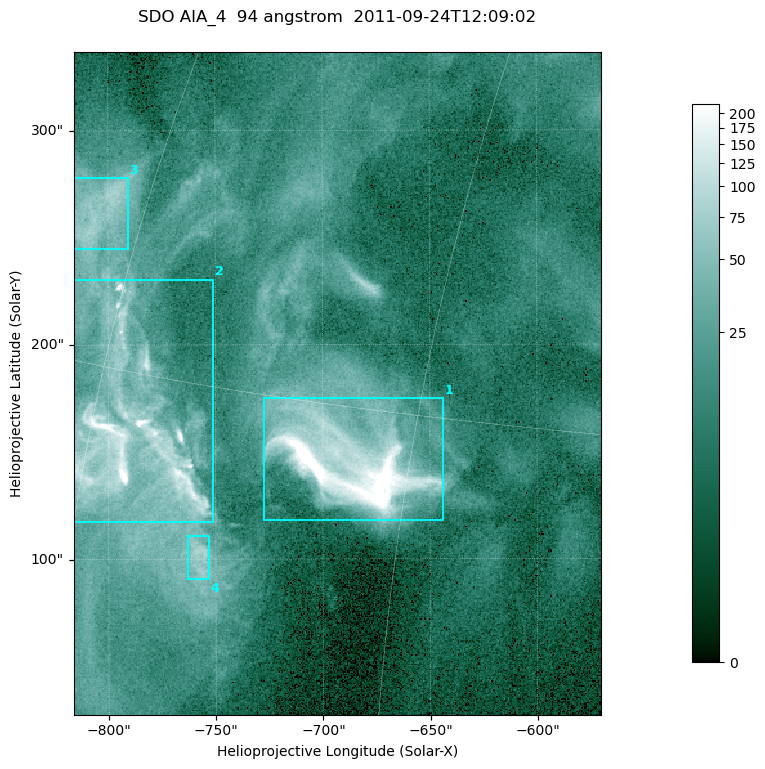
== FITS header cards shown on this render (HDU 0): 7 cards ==
TELESCOP= 'SDO     '           /
INSTRUME= 'AIA_4   '           /
WAVELNTH=                   94 /
WAVEUNIT= 'angstrom'           /
DATE-OBS= '2011-09-24T12:09:02.12' /
CTYPE1  = 'HPLN-TAN'           /
CTYPE2  = 'HPLT-TAN'           /

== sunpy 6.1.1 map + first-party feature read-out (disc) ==
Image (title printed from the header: SDO AIA_4  94 angstrom  2011-09-24T12:09:02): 410 x 515 px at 0.6 arcsec/px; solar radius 956 arcsec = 1594 px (partial field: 2.6% of the solar disc is inside the frame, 100% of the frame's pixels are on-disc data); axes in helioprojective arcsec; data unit not stated in the header (colour bar unlabelled)
Pointing: header CRPIX1/2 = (2058.48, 2043.05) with CRVAL1/2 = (0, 0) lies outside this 410 x 515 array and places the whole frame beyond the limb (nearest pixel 1.41 R_sun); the SolarSoft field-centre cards XCEN/YCEN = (-693.1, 181.9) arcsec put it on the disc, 1320 arcsec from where CRPIX/CRVAL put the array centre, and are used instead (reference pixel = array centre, CRVAL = XCEN/YCEN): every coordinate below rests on XCEN/YCEN
Orientation: roll -0.138 deg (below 1 deg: not rotated)
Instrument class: DISC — disc imager (sunpy class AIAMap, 94 A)
Bright regions (active regions / flare kernels): reference = the on-disc median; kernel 3 px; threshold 5 sigma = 44.5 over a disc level ~11.4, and >= 1.15x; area >= 211 px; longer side >= 5 px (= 3 arcsec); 4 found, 4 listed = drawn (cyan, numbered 1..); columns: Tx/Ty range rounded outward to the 2 arcsec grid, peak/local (2 s.f.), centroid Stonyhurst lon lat
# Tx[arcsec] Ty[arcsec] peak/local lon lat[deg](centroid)
1 -728..-644 118..176 45 -48 +13
2 -818..-750 116..232 30 -58 +13
3 -816..-790 244..278 7.3 -63 +19
4 -764..-752 90..112 7.3 -53 +10